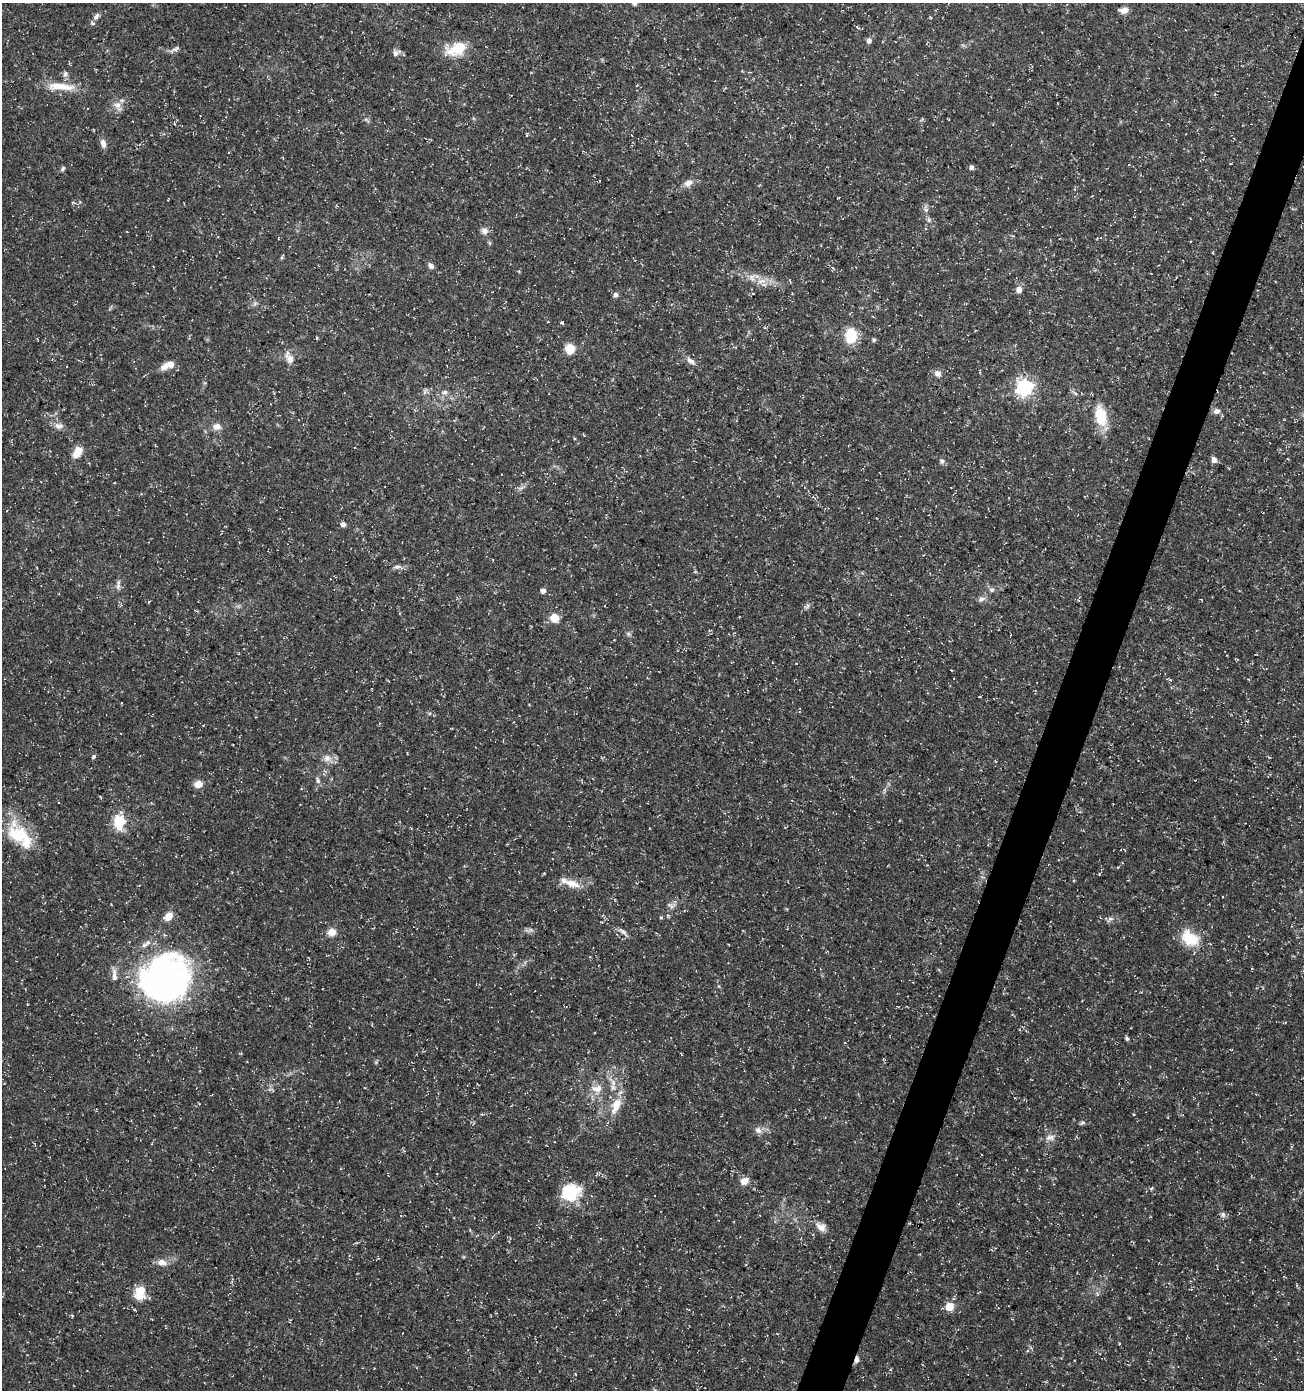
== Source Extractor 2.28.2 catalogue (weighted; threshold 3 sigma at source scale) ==
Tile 10 of 4 x 4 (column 2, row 3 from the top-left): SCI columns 1513-2814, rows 1400-2787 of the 5693 x 5563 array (HDU 1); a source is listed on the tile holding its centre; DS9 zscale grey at full resolution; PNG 1306 x 1392 px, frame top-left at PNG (2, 3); no overlay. Shown black and unused: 3% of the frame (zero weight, under 3 of 5 exposures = <1% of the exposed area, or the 3 px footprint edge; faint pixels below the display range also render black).
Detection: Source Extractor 2.28.2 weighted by HDU 2 'WHT'; one run over the whole footprint, this tile lists its part. Background 0.0285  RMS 0.0028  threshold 0.0124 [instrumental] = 3 sigma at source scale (4.5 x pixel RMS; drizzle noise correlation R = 1.50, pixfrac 1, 0.0396/0.0396 arcsec/px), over >= 5 px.
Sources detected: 93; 5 inside a brighter listed object's ellipse — not listed separately; the other 88 listed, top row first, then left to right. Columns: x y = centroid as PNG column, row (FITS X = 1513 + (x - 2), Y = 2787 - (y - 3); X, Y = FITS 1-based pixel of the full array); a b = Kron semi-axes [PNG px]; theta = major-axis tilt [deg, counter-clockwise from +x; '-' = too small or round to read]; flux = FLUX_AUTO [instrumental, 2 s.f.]
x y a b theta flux
1124 10 11 8 11 1.5
96 17 11 6 53 1.2
869 41 8 6 67 0.89
176 49 10 6 26 0.92
457 49 24 13 23 8.3
396 53 12 7 33 1
65 74 7 7 - 0.86
61 87 38 9 -4 5.9
117 105 11 8 -38 1.8
948 119 3 2 - 0.21
366 120 10 2 -35 0.42
527 134 5 3 - 0.26
103 143 11 6 -74 1.4
971 167 6 5 - 0.8
63 169 7 5 52 0.54
688 183 12 8 26 1.7
926 210 6 4 -48 0.62
929 220 7 6 - 0.71
484 231 9 8 - 1.3
282 257 8 3 61 0.39
431 266 8 6 -47 0.9
752 277 12 11 - 2.1
1019 290 7 7 - 1.6
615 295 5 5 - 1
255 303 7 5 45 0.59
561 322 3 3 - 1
851 336 13 9 80 10
874 340 6 5 - 0.49
570 349 8 7 - 5.7
289 358 18 9 -64 2.3
690 361 13 6 -34 1.3
170 364 10 8 -16 1.9
937 373 9 7 -37 1.4
1025 387 6 6 - 85
445 392 8 6 16 0.82
1217 411 8 7 - 1.1
1101 416 29 15 -77 7.2
59 426 13 8 -11 1.5
216 427 13 9 3 1.8
77 452 14 8 59 3.6
1214 460 6 6 - 1.4
942 461 7 6 - 0.7
1229 468 3 3 - 0.22
343 524 7 6 - 0.86
397 567 10 6 3 1
118 585 15 5 80 1.1
992 590 7 6 - 0.73
543 591 6 5 - 0.98
981 599 10 6 31 1
605 606 3 2 - 0.17
807 606 7 4 71 0.55
554 618 5 5 - 11
628 634 6 5 - 0.52
1170 680 6 4 -18 0.31
93 757 6 5 - 0.46
327 758 10 9 - 2
318 780 12 5 -72 0.9
198 784 10 8 24 2
119 822 18 14 90 6.9
18 835 36 25 -59 12
572 884 21 10 -18 3.5
615 900 5 3 - 0.23
671 905 13 6 -24 1
668 915 5 3 - 0.34
168 916 9 7 49 3
1110 919 12 5 35 0.88
332 932 9 9 - 2.6
623 932 15 5 -41 1.1
1190 938 25 17 -36 8.3
144 945 8 6 2 1
114 975 18 6 -88 1.7
165 979 41 39 18 120
1127 1039 6 5 - 0.52
613 1082 11 6 -76 1.7
597 1089 17 11 -2 3.3
616 1105 22 10 68 5.2
1082 1123 8 4 21 0.53
758 1130 10 7 -47 1.3
1050 1138 15 8 4 1.7
744 1181 9 8 - 2.3
1152 1188 5 3 - 0.3
569 1193 19 16 15 15
1223 1214 7 4 -17 0.61
821 1227 16 9 -36 2.1
162 1262 13 9 -18 2
140 1293 18 14 83 4.8
949 1307 6 6 - 6.3
857 1360 9 5 79 0.9
Overlapping masked pixels (flux is a lower limit): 1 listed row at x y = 857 1360